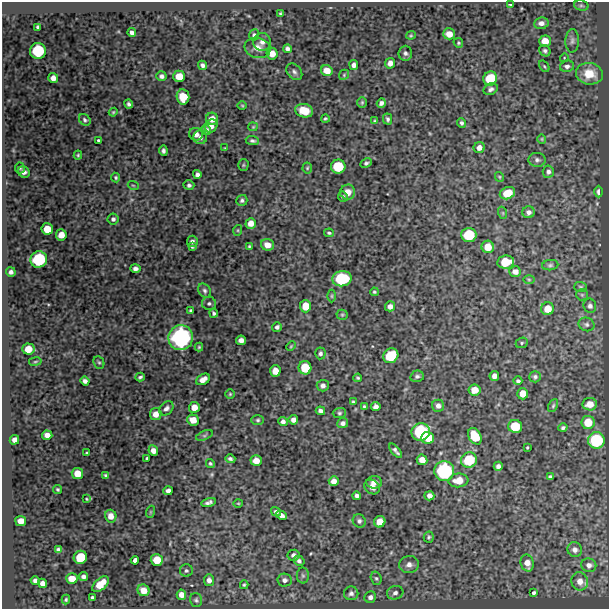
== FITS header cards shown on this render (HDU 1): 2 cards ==
NAXIS1  =                  607 / length of original image axis
NAXIS2  =                  607 / length of original image axis

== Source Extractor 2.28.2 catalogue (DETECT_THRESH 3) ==
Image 607 x 607 px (HDU 1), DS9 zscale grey, 1 PNG px = 1 image px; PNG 611 x 611 px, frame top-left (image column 1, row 607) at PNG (2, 2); each listed source drawn as its Kron ellipse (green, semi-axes under 4 px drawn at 4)
Background 0.0263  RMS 0.76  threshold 2.27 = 3 sigma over >= 5 px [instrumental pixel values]
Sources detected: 229; all 229 listed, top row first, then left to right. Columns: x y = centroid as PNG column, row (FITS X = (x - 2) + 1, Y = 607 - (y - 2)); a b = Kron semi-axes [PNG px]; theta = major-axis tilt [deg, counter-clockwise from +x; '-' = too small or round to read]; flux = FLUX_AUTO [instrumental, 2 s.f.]
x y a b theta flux
510 5 3 2 - 66
581 5 7 5 -15 88
280 14 3 3 - 56
541 23 7 5 8 240
38 27 4 4 - 130
132 33 4 4 - 160
449 34 6 5 - 400
254 35 6 5 - 99
411 35 4 4 - 56
545 41 6 5 - 550
572 41 12 6 89 180
262 42 9 9 - 280
458 43 5 4 - 65
258 48 13 10 -17 410
287 49 4 4 - 150
38 51 8 8 - 2500
545 51 6 5 - 110
405 53 7 7 - 140
272 54 6 5 - 490
564 58 4 3 - 48
390 63 5 5 - 280
203 65 5 4 - 150
354 65 5 4 - 190
544 66 6 3 -55 66
567 66 7 5 11 180
327 71 6 5 - 530
294 72 9 6 -49 150
589 74 13 10 -10 950
344 75 6 4 49 62
161 76 5 4 - 140
179 76 6 5 - 690
53 78 5 5 - 290
490 79 7 6 - 1400
491 89 7 5 27 150
183 97 7 6 - 990
362 102 5 4 - 65
381 103 5 4 - 160
129 104 4 4 - 120
242 105 5 3 - 44
304 111 9 6 -14 810
113 112 4 4 - 58
325 118 4 3 - 70
212 119 6 6 - 430
387 119 6 4 -75 100
85 120 6 5 - 110
375 121 4 3 - 60
461 123 5 4 - 110
211 126 7 6 - 280
253 127 5 4 - 55
206 130 5 4 - 120
196 134 7 6 - 280
200 137 7 7 - 190
542 139 4 4 - 52
98 140 3 3 - 58
252 141 7 4 -7 110
225 148 3 3 - 36
479 148 6 5 - 260
163 151 5 4 - 130
78 155 4 4 - 61
537 160 8 7 - 160
366 163 6 4 28 110
243 165 6 5 - 75
338 167 7 7 - 1600
20 168 5 5 - 78
307 168 5 5 - 78
24 172 6 5 - 220
548 172 6 5 - 150
197 174 4 4 - 150
499 177 5 4 - 54
116 178 5 4 - 72
133 185 5 3 - 49
189 185 5 5 - 120
348 192 7 7 - 490
598 192 6 4 -89 160
507 193 8 6 23 900
343 197 5 4 - 97
242 200 6 5 - 120
529 212 6 6 - 210
503 213 6 4 -72 63
113 219 5 5 - 110
251 223 5 5 - 360
47 229 6 5 - 760
238 230 5 3 - 49
329 233 5 4 - 71
61 235 5 5 - 480
469 235 7 7 - 1800
192 241 5 5 - 140
267 245 6 5 - 400
249 246 4 3 - 60
192 247 4 3 - 77
488 247 6 6 - 660
39 259 8 8 - 2800
506 262 8 6 9 1200
550 265 8 5 7 100
135 269 5 4 - 170
11 272 5 4 - 160
515 272 6 5 - 270
342 279 10 7 7 3000
529 279 6 4 -1 68
581 287 6 5 - 79
205 291 8 5 -58 130
374 292 4 4 - 75
582 295 6 5 - 81
332 296 6 4 -90 67
209 303 7 6 - 110
305 306 6 5 - 730
390 306 5 5 - 250
590 306 7 6 - 160
548 309 6 6 - 670
191 310 3 3 - 73
214 313 4 3 - 98
342 315 5 5 - 79
586 324 8 6 -24 130
277 327 5 4 - 140
181 338 12 12 - 6700
241 340 5 5 - 260
522 343 6 5 - 85
291 346 5 3 - 49
199 347 4 4 - 60
28 349 6 5 - 660
320 353 6 5 - 120
391 356 8 7 - 1800
35 361 6 3 9 58
99 362 6 5 - 83
305 368 6 6 - 1100
275 371 6 5 - 490
417 376 7 5 13 130
494 376 5 4 - 240
140 377 4 3 - 87
535 377 6 6 - 110
358 378 4 3 - 62
203 379 7 5 31 330
85 381 4 4 - 180
518 381 4 3 - 93
323 386 6 5 - 170
475 390 6 5 - 520
230 394 5 5 - 65
523 394 5 5 - 550
353 402 3 3 - 67
590 404 7 6 - 490
438 406 6 6 - 220
553 406 7 4 64 75
194 407 5 5 - 490
364 407 4 3 - 65
376 407 5 4 - 190
166 408 8 6 43 180
320 411 5 4 - 160
339 413 7 5 2 93
156 414 6 6 - 370
193 420 6 5 - 490
258 420 6 5 - 87
293 420 5 5 - 220
283 421 5 4 - 170
588 422 6 6 - 830
343 423 5 5 - 160
515 426 7 6 - 1400
563 428 4 3 - 99
421 432 9 8 - 3200
47 435 5 4 - 290
204 435 9 4 21 100
475 436 9 6 -60 1300
428 438 6 6 - 910
14 440 5 4 - 230
596 440 8 8 - 2700
527 447 3 2 - 62
153 451 5 4 - 290
396 451 8 3 -50 140
87 453 3 3 - 61
147 458 3 3 - 69
230 459 5 3 - 120
422 460 5 5 - 390
469 460 8 7 - 1800
256 461 5 5 - 430
210 463 4 4 - 75
498 466 4 4 - 170
444 471 10 10 - 4300
77 473 6 5 - 610
106 475 4 3 - 82
550 477 4 3 - 90
458 480 10 7 5 600
334 481 5 5 - 290
374 482 7 6 - 280
372 487 8 7 - 260
58 489 4 4 - 63
168 491 5 4 - 210
357 496 4 4 - 140
429 496 5 4 - 220
86 499 3 2 - 44
209 502 7 4 15 170
238 503 5 3 - 48
150 512 6 4 71 51
276 512 5 4 - 130
282 515 5 4 - 200
111 516 6 5 - 370
21 521 5 5 - 410
359 521 7 6 - 140
380 522 6 5 - 560
429 537 5 5 - 90
58 550 4 4 - 120
575 550 7 7 - 240
293 555 6 5 - 180
80 557 7 6 - 1400
135 560 4 4 - 240
157 560 6 6 - 760
299 561 6 4 -31 140
527 563 8 6 -75 420
409 564 10 8 10 280
589 565 7 6 - 240
186 571 6 6 - 110
303 576 8 6 -88 110
83 577 4 4 - 160
376 578 7 5 -72 99
72 579 6 5 - 510
209 580 6 5 - 210
285 580 7 6 - 170
35 581 4 4 - 160
580 581 9 8 - 470
42 583 5 4 - 240
101 584 10 5 43 900
244 585 4 3 - 66
143 590 6 5 - 470
351 593 7 7 - 170
395 593 8 6 16 190
534 593 4 3 - 120
181 595 5 4 - 320
92 597 3 3 - 78
370 597 6 5 - 190
66 600 5 3 - 76
196 600 7 6 - 110